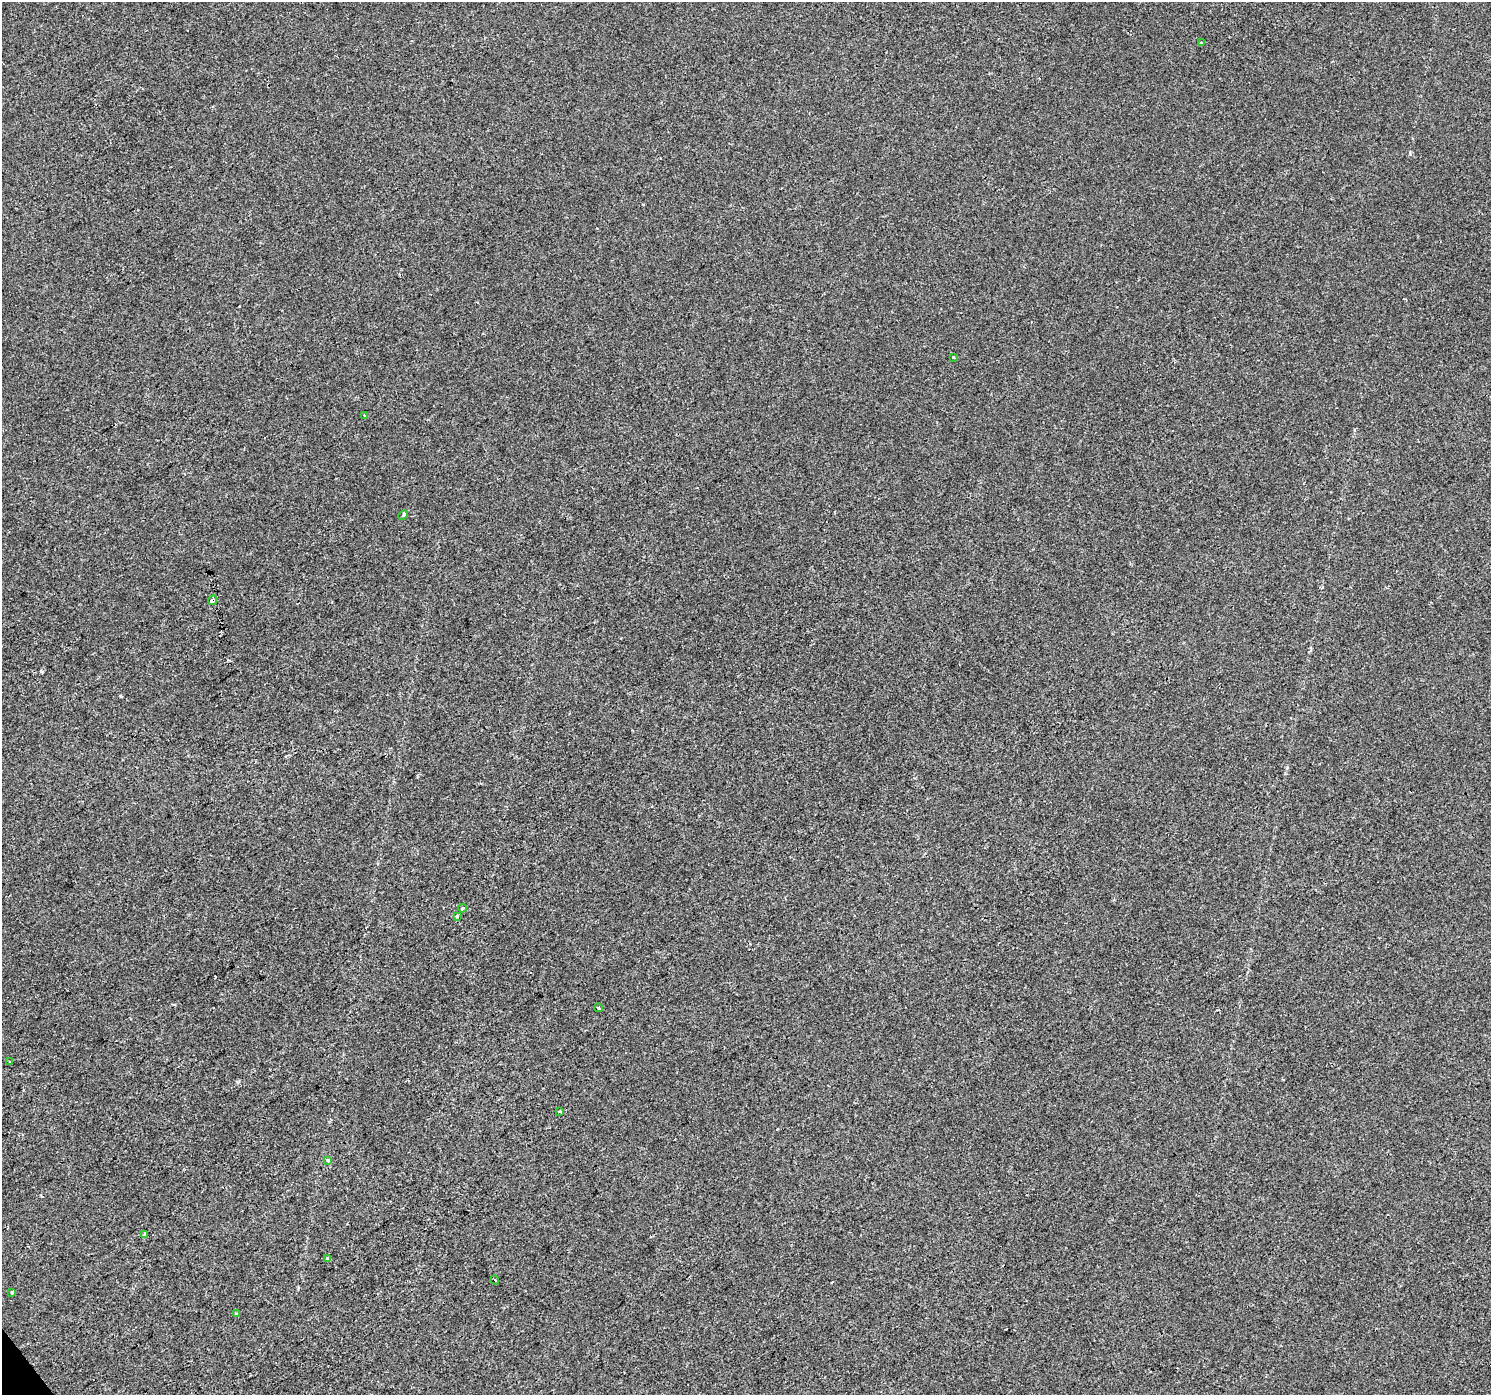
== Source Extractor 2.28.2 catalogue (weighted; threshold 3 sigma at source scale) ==
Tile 7 of 4 x 4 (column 3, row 2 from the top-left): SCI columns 2978-4466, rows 2914-4306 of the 5957 x 5890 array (HDU 1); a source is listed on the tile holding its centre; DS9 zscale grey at full resolution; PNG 1493 x 1397 px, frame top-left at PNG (2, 2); each listed source drawn as its Kron ellipse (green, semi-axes under 4 px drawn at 4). Shown black and unused: <1% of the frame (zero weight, under 2 of 3 exposures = <1% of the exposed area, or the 3 px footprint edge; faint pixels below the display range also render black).
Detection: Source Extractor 2.28.2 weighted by HDU 2 'WHT'; one run over the whole footprint, this tile lists its part. Background 1.43e-04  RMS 0.0046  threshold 0.0205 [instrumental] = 3 sigma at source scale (4.5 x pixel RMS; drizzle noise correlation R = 1.50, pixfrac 1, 0.0396/0.0396 arcsec/px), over >= 5 px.
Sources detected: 17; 1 cosmic-ray / hot-pixel residue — neither listed nor drawn; the other 16 listed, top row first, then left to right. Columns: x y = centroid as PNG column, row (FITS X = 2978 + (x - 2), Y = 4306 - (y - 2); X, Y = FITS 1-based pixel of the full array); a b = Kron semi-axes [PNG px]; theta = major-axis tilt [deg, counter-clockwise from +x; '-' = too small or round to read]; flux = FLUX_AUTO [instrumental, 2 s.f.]
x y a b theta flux
1201 42 3 2 - 1
953 357 3 3 - 0.56
364 415 3 3 - 0.38
403 515 5 3 - 0.6
212 600 5 3 - 2.8
462 908 4 3 - 1.2
457 916 4 3 - 0.57
598 1008 4 3 - 2.5
10 1062 4 2 - 0.37
560 1111 3 3 - 0.42
328 1160 4 3 - 1
144 1234 4 3 - 0.76
328 1259 4 3 - 1.7
495 1280 4 3 - 1.3
12 1292 3 3 - 2.6
236 1313 4 3 - 0.53
Overlapping masked pixels (flux is a lower limit): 1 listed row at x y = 212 600